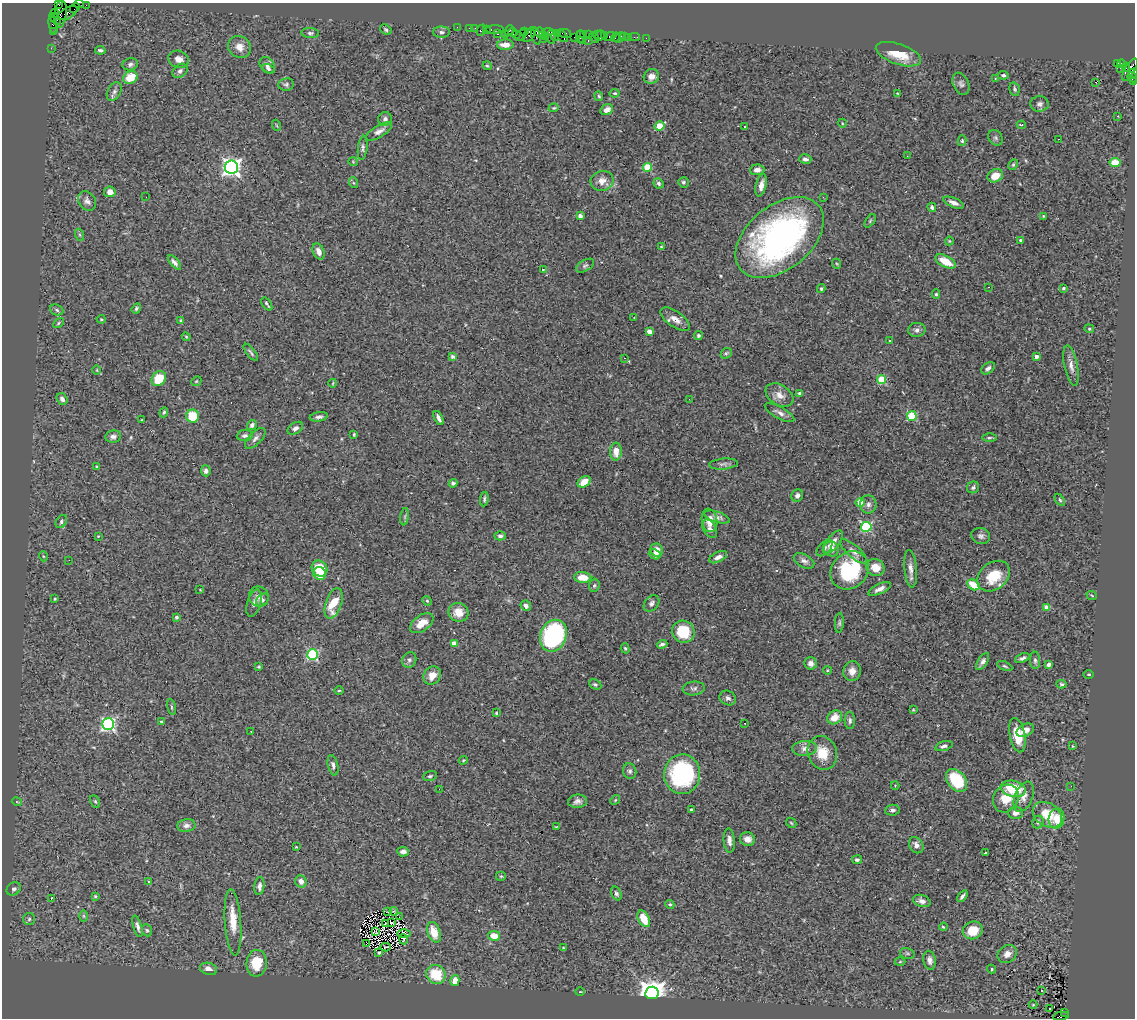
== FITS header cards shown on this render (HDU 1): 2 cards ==
NAXIS1  =                 1133
NAXIS2  =                 1016

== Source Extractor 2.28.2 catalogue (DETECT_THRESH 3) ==
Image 1133 x 1016 px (HDU 1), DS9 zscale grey, 1 PNG px = 1 image px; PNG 1137 x 1020 px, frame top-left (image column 1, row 1016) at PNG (2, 3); each listed source drawn as its Kron ellipse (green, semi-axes under 4 px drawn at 4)
Background 1.82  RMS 0.067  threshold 0.2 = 3 sigma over >= 5 px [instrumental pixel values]
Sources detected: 357; all 357 listed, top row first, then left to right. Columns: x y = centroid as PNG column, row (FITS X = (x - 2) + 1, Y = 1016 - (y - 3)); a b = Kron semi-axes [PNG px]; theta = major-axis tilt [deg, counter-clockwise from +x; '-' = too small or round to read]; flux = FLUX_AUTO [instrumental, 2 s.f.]
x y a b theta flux
58 4 3 2 - 73
79 4 5 2 - 100
86 5 2 2 - 31
75 8 5 2 - 130
68 13 11 5 28 930
55 14 4 3 - 120
60 14 14 6 83 920
55 19 7 3 -43 310
53 24 9 4 -79 340
457 27 2 2 - 38
469 28 2 2 - 67
475 28 2 2 - 51
386 30 6 4 -33 8
481 30 6 3 66 370
486 30 3 2 - 110
495 30 9 3 2 370
509 31 5 3 - 180
53 32 2 2 - 20
442 32 8 5 -1 14
524 32 4 2 - 110
548 32 6 2 5 420
310 33 9 5 -5 10
513 33 4 3 - 110
540 33 6 4 -44 350
558 33 4 3 - 180
564 33 6 3 -11 330
497 34 4 3 - 210
583 34 3 2 - 120
588 34 3 2 - 100
505 35 3 3 - 220
516 35 3 2 - 170
521 35 7 3 41 150
529 35 7 5 57 880
597 35 3 2 - 150
604 35 3 2 - 200
536 36 9 4 -73 490
546 36 2 2 - 110
555 36 4 3 - 190
562 36 7 3 -53 290
600 36 5 2 - 210
624 36 3 2 - 120
551 37 7 3 -85 970
574 37 2 2 - 110
580 37 6 3 -88 180
609 37 5 3 - 200
615 37 5 3 - 52
629 37 2 2 - 25
635 37 5 2 - 64
594 38 6 4 -44 290
619 38 6 2 45 47
646 38 3 2 - 21
543 39 2 2 - 75
582 41 4 2 - 190
588 41 3 2 - 290
505 45 8 5 2 44
239 47 12 10 -39 43
51 48 2 2 - 34
100 50 5 4 - 10
898 54 24 10 -19 110
179 59 10 8 -20 35
1117 63 3 3 - 490
1121 63 4 3 - 47
130 64 8 6 15 13
267 65 9 6 -53 17
487 66 4 4 - 5.4
1126 67 4 3 - 680
1120 68 2 2 - 33
268 69 7 4 -25 8.8
1130 70 12 5 60 1100
180 71 8 6 39 16
1133 73 4 3 - 400
1003 75 5 4 - 8.7
651 76 8 7 - 26
130 77 7 6 - 96
1132 77 5 4 - 280
995 79 3 2 - 3
1095 82 3 2 - 14
1134 82 3 2 - 69
286 84 8 6 10 11
961 84 12 8 -65 18
1015 89 7 5 -75 7.9
114 92 10 6 61 15
615 93 5 4 - 6.4
897 93 3 2 - 3.3
599 96 5 3 - 6
1039 104 9 8 - 16
554 108 5 4 - 4.8
607 110 7 5 31 26
1118 116 3 3 - 4.1
385 119 7 6 - 15
842 123 4 3 - 3.7
276 125 5 3 - 4.6
1021 125 4 2 - 6.1
659 126 5 4 - 130
745 126 3 3 - 13
379 131 15 6 30 23
996 138 8 6 -52 12
1058 139 3 2 - 4.3
962 141 5 4 - 6.9
363 148 12 4 84 12
907 156 3 2 - 4.3
805 159 6 4 -15 14
353 162 5 3 - 3.4
1115 163 5 4 - 69
1013 165 6 4 63 5.8
231 167 7 6 - 2000
647 167 4 4 - 170
757 170 7 5 3 26
995 176 8 6 25 62
602 181 11 10 - 39
683 182 5 5 - 9
354 183 5 3 - 5.1
659 183 5 5 - 10
761 185 11 5 76 30
110 192 6 5 - 31
146 197 2 2 - 67
823 197 3 2 - 6.2
87 201 10 8 -56 21
953 203 11 4 -22 23
932 207 4 4 - 13
580 216 4 4 - 23
1043 216 3 2 - 3.5
870 221 8 4 55 6.6
80 235 6 4 -71 6.2
780 237 50 32 39 1400
1021 240 3 3 - 7.1
949 241 4 4 - 4.1
661 247 3 3 - 4.8
318 251 8 5 -67 29
945 261 11 5 -28 85
174 262 9 4 -50 14
837 264 5 3 - 4.4
585 266 10 5 31 11
543 269 3 3 - 7.9
988 287 3 2 - 6.8
1063 288 3 3 - 8.8
821 289 4 3 - 5.9
936 294 5 4 - 6.6
267 304 7 2 -54 7.2
136 308 5 3 - 7.4
57 310 7 5 -21 9.6
634 317 3 2 - 2.2
101 319 4 4 - 5.2
675 319 17 7 -35 39
181 320 4 4 - 5.3
58 323 6 3 47 5.3
1089 329 5 4 - 6
917 330 8 7 - 18
649 332 4 4 - 45
698 335 4 4 - 7.4
186 337 4 4 - 4.4
890 341 3 2 - 3.1
251 352 10 3 -52 8.6
726 353 6 5 - 7.5
1036 356 4 3 - 21
453 357 4 3 - 16
625 358 3 2 - 3.2
1071 366 20 6 -79 32
988 368 7 5 36 15
97 370 5 3 - 3.7
159 379 8 6 51 120
882 379 4 4 - 160
196 381 5 4 - 5.6
333 383 4 2 - 3.5
800 394 3 3 - 17
779 395 15 10 -33 38
62 399 6 5 - 17
689 399 3 2 - 8.8
164 412 5 4 - 7.2
779 413 16 5 -28 22
192 416 6 6 - 140
912 416 5 4 - 240
319 417 9 4 7 15
439 418 7 3 -64 16
142 420 3 2 - 3.1
252 425 5 4 - 12
295 428 8 5 32 15
354 434 4 3 - 5
113 436 8 6 10 17
245 436 8 5 7 13
255 438 13 6 45 18
989 438 7 3 1 6.9
616 451 9 6 89 44
723 464 14 5 5 17
97 467 3 3 - 5.5
206 471 5 4 - 13
584 482 7 5 33 57
453 483 4 3 - 9.5
973 487 6 5 - 10
797 495 6 5 - 15
484 499 7 4 81 8.6
1060 500 7 4 -58 6.6
860 502 4 4 - 90
868 504 9 8 - 18
405 517 9 4 82 8.6
717 517 13 5 -17 17
709 520 12 7 -80 51
61 522 7 5 56 9.5
866 527 5 5 - 440
710 529 10 6 -60 18
98 536 3 3 - 3.3
500 536 5 4 - 13
981 536 9 8 - 16
833 542 14 6 51 33
825 548 10 5 47 12
831 549 8 7 - 29
657 550 7 6 - 44
853 551 17 6 -41 21
655 554 6 5 - 19
43 556 5 3 - 4.2
718 557 9 5 26 24
69 560 3 2 - 4.6
804 561 11 6 -27 18
875 567 9 8 - 54
320 569 8 7 - 140
911 569 19 6 -84 30
850 570 20 17 44 340
320 574 6 6 - 79
994 576 18 13 39 130
583 577 8 5 -4 71
594 585 7 5 85 8
973 585 6 5 - 100
880 589 12 5 26 26
200 590 3 2 - 2.8
1092 596 5 3 - 4.5
259 597 10 10 - 31
55 599 4 3 - 4.2
262 600 7 5 46 11
427 601 5 4 - 5.2
254 603 14 6 72 19
334 603 16 8 72 130
652 603 9 6 49 16
526 606 5 5 - 18
1047 607 4 4 - 60
458 612 10 9 - 58
177 617 4 4 - 9.9
422 623 13 8 35 57
839 623 10 4 85 9.2
683 632 11 11 - 160
553 636 16 13 68 580
454 643 4 4 - 31
662 644 5 3 - 13
625 648 5 4 - 6.2
313 655 5 5 - 480
1022 658 7 4 23 13
409 660 8 7 - 12
1035 660 8 5 -89 12
983 662 10 4 58 16
811 663 6 6 - 20
1049 664 4 3 - 22
1005 666 8 4 -24 7.5
259 667 3 3 - 4.8
827 670 4 3 - 3.5
852 671 10 8 79 30
1089 674 5 3 - 4.1
432 676 10 8 53 38
1062 684 5 4 - 7
595 685 6 4 -26 8.9
694 688 11 7 6 13
339 691 4 3 - 4.7
728 698 8 7 - 15
171 707 8 3 -79 6.2
913 710 4 2 - 3.4
496 713 3 3 - 4.8
835 717 8 6 32 58
850 720 8 5 -89 12
161 722 4 3 - 5.2
745 723 3 2 - 4.7
108 724 6 6 - 950
1025 730 9 6 26 33
251 731 3 2 - 2.5
1017 735 17 7 -78 100
944 746 9 4 17 17
1073 746 4 3 - 4.6
805 748 12 7 4 25
822 753 17 14 -70 96
463 760 4 3 - 3.8
333 765 10 5 -78 14
630 771 8 6 -77 13
682 774 20 18 87 500
430 776 7 5 17 8.6
957 780 13 9 -51 240
895 785 4 3 - 3.6
1071 786 2 2 - 8.6
439 789 2 2 - 7.8
1013 789 13 8 -13 180
1024 797 16 9 68 34
1006 798 14 12 56 92
615 800 5 4 - 5
95 801 6 4 -62 6.8
577 801 9 6 6 18
17 802 5 3 - 3.8
691 809 3 3 - 6.6
892 810 7 5 6 12
1015 813 7 6 - 22
1047 815 15 11 -33 110
1057 819 10 8 79 71
1038 822 6 5 - 12
791 823 6 4 -45 5.8
186 826 9 6 8 16
556 827 4 3 - 4.1
747 839 7 6 - 27
729 840 12 5 -85 21
916 845 9 6 -57 23
296 847 3 3 - 3.6
403 852 6 5 - 18
985 853 3 3 - 6.9
857 860 5 4 - 13
501 876 5 5 - 6.1
301 881 6 5 - 24
149 882 3 2 - 9.3
259 886 9 5 83 17
14 889 7 6 - 15
616 893 7 5 -63 11
95 896 4 4 - 5.2
962 896 7 3 51 12
51 899 3 2 - 35
922 901 9 6 -18 18
670 904 4 4 - 6
394 911 4 2 - 2.7
387 912 3 2 - 1.1
84 916 6 4 -89 5.5
399 917 2 2 - 1.3
29 919 6 6 - 9.6
644 919 9 5 -62 81
233 922 33 8 -86 84
385 923 3 2 - 4.7
391 923 4 2 - 0.62
137 926 11 4 -74 17
943 927 4 3 - 4.6
147 930 6 5 - 7.4
973 930 10 8 24 97
375 931 4 3 - 4
434 932 11 6 -70 71
404 933 6 4 0 2.6
494 936 6 4 -13 63
403 939 5 3 - 2.4
366 944 3 2 - 10
386 947 5 2 - 4.1
563 948 4 3 - 3.7
379 953 3 2 - 7.1
907 953 7 5 -18 7.9
1007 954 10 8 34 32
930 960 9 6 -79 20
900 962 5 3 - 4.5
257 963 13 10 84 110
209 969 9 6 -17 26
991 969 4 3 - 6.4
436 974 10 9 - 130
455 981 5 4 - 48
1042 990 3 3 - 41
580 992 4 3 - 3.4
652 993 6 6 - 5700
1033 1005 4 3 - 3.1
1050 1008 3 2 - 7.2
1064 1012 3 2 - 270
1061 1016 8 4 9 640
At the frame edge (FLAGS 8, measured only in part): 6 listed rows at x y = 58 4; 79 4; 1133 73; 1132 77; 1134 82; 1061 1016